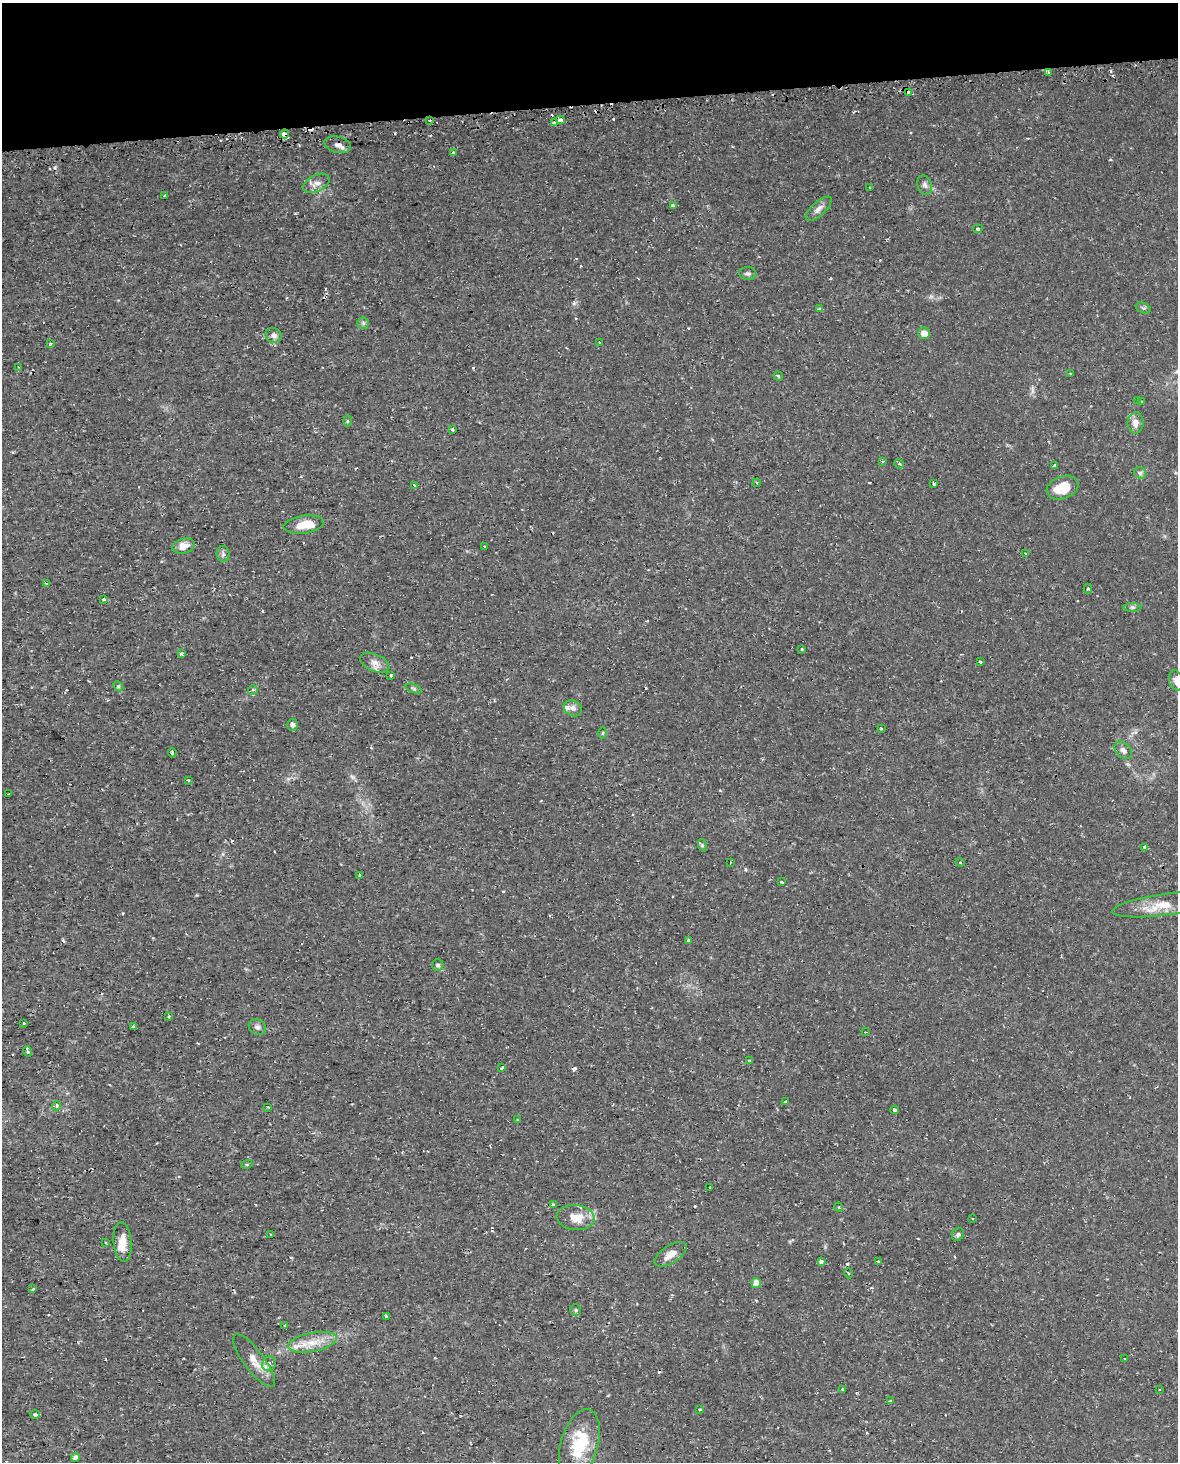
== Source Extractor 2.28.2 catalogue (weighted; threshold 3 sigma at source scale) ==
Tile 3 of 4 x 3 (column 3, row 1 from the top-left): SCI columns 2370-3545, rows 3003-4462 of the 4740 x 4499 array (HDU 1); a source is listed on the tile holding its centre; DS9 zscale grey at full resolution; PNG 1180 x 1464 px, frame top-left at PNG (2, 3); each listed source drawn as its Kron ellipse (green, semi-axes under 4 px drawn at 4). Shown black and unused: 7% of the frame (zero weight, under 2 of 3 exposures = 3% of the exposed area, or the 3 px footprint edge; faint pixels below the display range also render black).
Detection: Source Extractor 2.28.2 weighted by HDU 2 'WHT'; one run over the whole footprint, this tile lists its part. Background 0.0102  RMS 0.0013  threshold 0.0058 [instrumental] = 3 sigma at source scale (4.5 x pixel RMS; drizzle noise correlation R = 1.50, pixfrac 1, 0.0396/0.0396 arcsec/px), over >= 5 px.
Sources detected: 141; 1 too faint to see at this stretch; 20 cosmic-ray / hot-pixel residue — neither listed nor drawn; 3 inside a brighter listed object's ellipse — not listed separately; the other 117 listed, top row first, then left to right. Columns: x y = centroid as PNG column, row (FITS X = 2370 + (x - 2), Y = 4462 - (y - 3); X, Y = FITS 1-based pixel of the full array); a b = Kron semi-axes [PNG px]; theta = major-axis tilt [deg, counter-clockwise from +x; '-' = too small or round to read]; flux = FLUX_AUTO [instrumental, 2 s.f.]
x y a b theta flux
1048 72 3 3 - 0.22
909 92 3 3 - 0.98
429 120 3 2 - 0.15
560 120 4 3 - 1.4
555 123 4 4 - 1.2
284 134 4 4 - 1.1
338 145 13 8 -13 0.71
453 153 4 3 - 0.52
316 183 14 8 26 0.9
925 185 10 7 -69 0.47
870 188 3 2 - 0.1
165 196 3 3 - 0.22
673 206 4 4 - 0.87
819 209 16 7 42 0.77
978 229 5 4 - 0.18
748 273 8 6 -6 0.37
1143 308 8 5 -23 0.22
820 309 4 4 - 0.44
363 323 5 5 - 0.26
924 333 6 5 - 1
274 335 8 7 - 0.57
50 343 4 3 - 0.33
600 343 3 3 - 0.59
19 367 4 4 - 0.13
1070 374 3 3 - 0.21
778 376 5 4 - 0.16
1138 400 3 2 - 0.12
1142 402 3 2 - 0.14
347 421 6 4 90 0.15
1136 423 10 8 90 0.94
452 429 3 3 - 0.57
883 461 4 3 - 0.13
899 464 5 4 - 0.21
1055 466 3 3 - 0.42
1140 473 6 5 - 0.27
757 483 4 3 - 0.12
933 484 3 3 - 0.32
414 485 3 2 - 0.19
1063 488 16 11 20 2.9
304 525 20 9 8 1.9
184 546 11 7 16 1.3
485 547 3 3 - 0.32
1025 553 3 2 - 0.11
223 554 8 6 -88 0.38
47 583 4 3 - 0.22
1088 588 5 4 - 0.21
104 599 3 3 - 0.42
1133 607 9 4 1 0.28
802 649 3 3 - 0.12
182 654 4 3 - 0.18
980 662 4 2 - 0.11
375 663 15 8 -24 0.92
391 675 3 3 - 0.59
1176 680 10 7 -77 0.8
118 686 6 4 -46 0.19
414 689 8 3 -19 0.21
253 690 5 4 - 0.22
573 708 9 7 -27 0.52
292 725 6 5 - 0.32
881 728 4 3 - 0.11
603 733 5 3 - 0.13
1123 750 10 7 -44 0.51
172 753 5 3 - 0.24
188 780 3 2 - 0.23
8 794 3 2 - 0.18
702 845 6 4 -72 0.2
1145 847 3 3 - 0.46
960 862 4 4 - 0.16
730 863 3 2 - 0.11
360 875 3 3 - 0.3
782 882 3 3 - 0.12
1163 905 51 10 8 2.8
688 940 3 3 - 0.15
438 965 6 5 - 0.3
169 1016 3 3 - 0.2
24 1023 3 3 - 0.82
133 1027 4 3 - 0.36
257 1027 9 7 -31 0.46
865 1032 3 2 - 0.086
28 1051 5 3 - 0.24
749 1060 3 3 - 0.24
502 1068 4 3 - 0.48
786 1102 3 3 - 0.34
56 1106 5 4 - 0.33
268 1107 3 2 - 0.12
895 1110 4 3 - 0.67
517 1120 3 3 - 0.3
247 1164 5 3 - 0.14
710 1187 3 2 - 0.1
553 1205 4 3 - 0.47
838 1207 4 4 - 0.15
576 1217 19 12 -5 2.3
972 1218 3 2 - 0.12
958 1234 7 5 59 0.29
271 1235 3 2 - 0.14
123 1242 19 9 -85 1.5
106 1243 3 3 - 0.19
670 1254 18 8 33 1.2
821 1261 4 3 - 0.56
878 1262 3 2 - 0.15
848 1273 5 3 - 0.14
756 1283 5 5 - 1.2
33 1289 4 3 - 0.2
576 1310 6 5 - 0.18
386 1316 3 3 - 0.52
285 1326 3 3 - 0.13
312 1342 25 9 11 2.3
1125 1359 2 2 - 0.12
254 1361 32 10 -53 1.8
269 1364 7 6 - 0.46
842 1389 3 3 - 0.25
1159 1389 2 2 - 0.14
890 1401 3 3 - 0.28
700 1410 4 2 - 0.12
35 1415 5 4 - 0.28
579 1445 36 18 74 6.5
76 1457 4 4 - 0.79
Overlapping masked pixels (flux is a lower limit): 6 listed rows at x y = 909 92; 429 120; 560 120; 555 123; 284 134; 756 1283
Isophote crosses this tile's border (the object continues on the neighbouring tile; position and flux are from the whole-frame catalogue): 1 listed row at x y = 1176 680